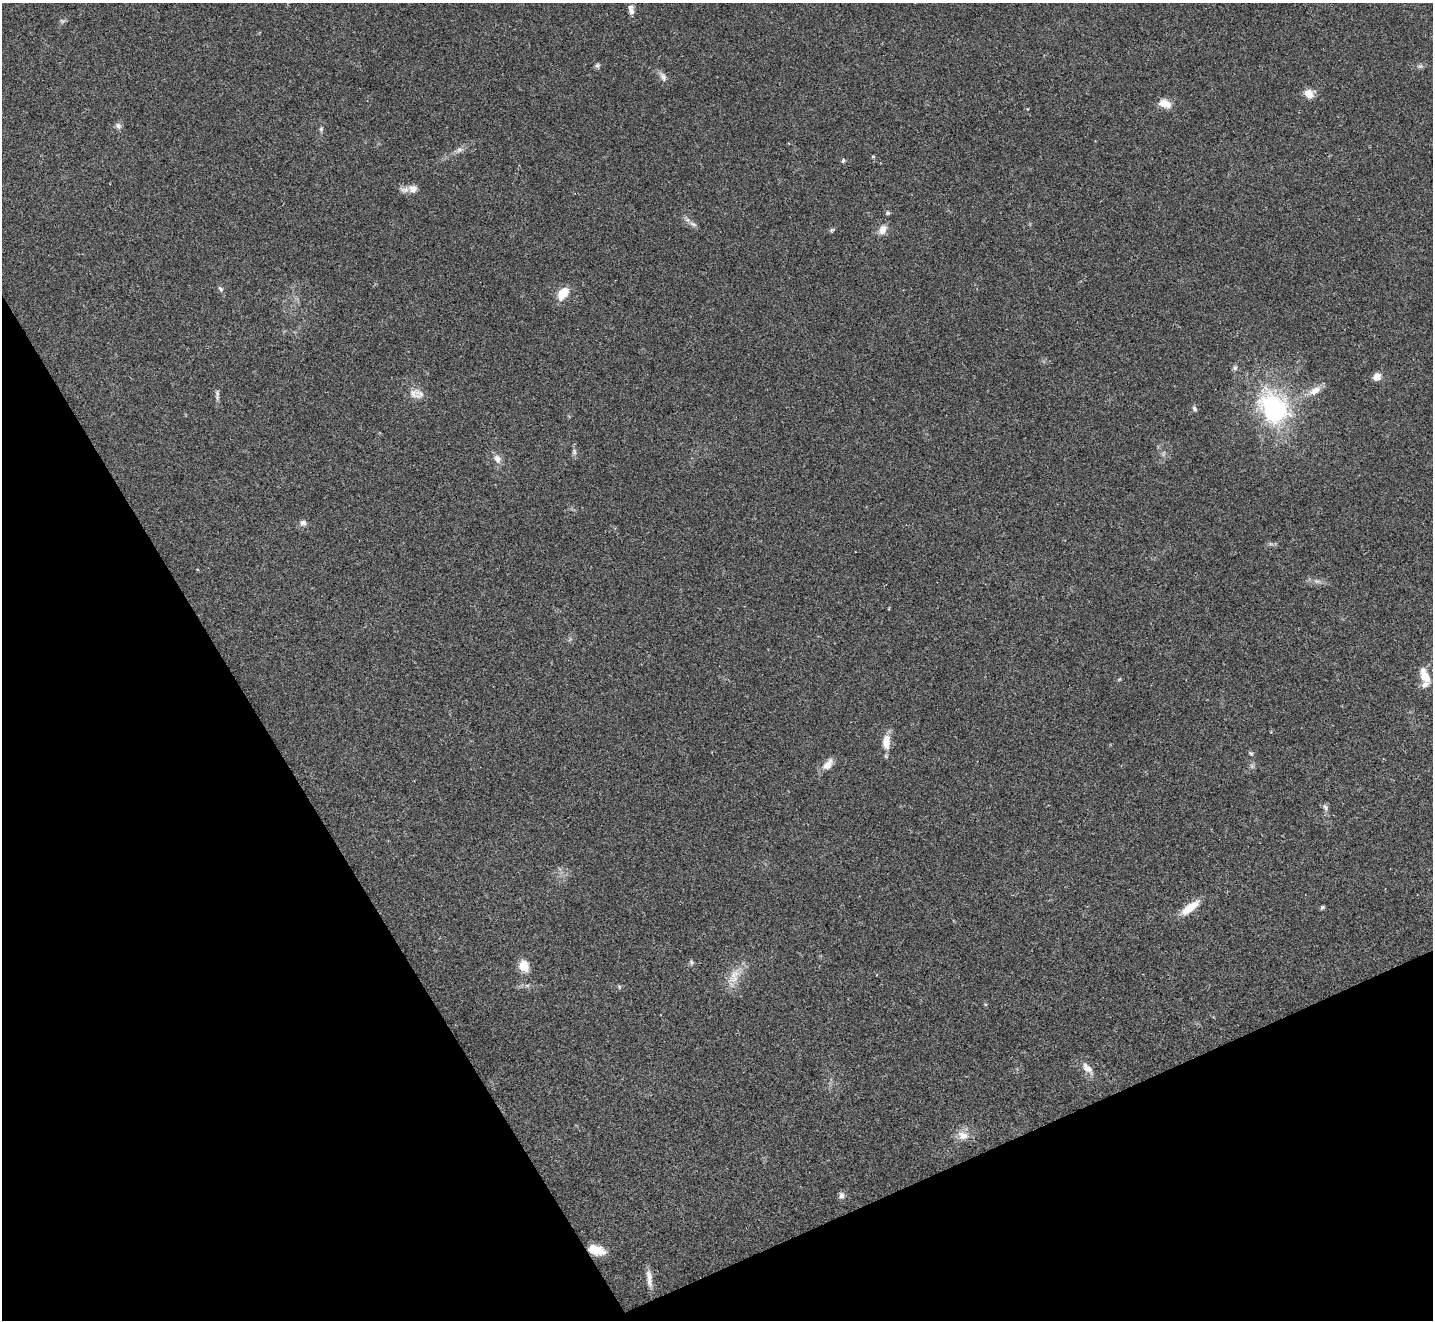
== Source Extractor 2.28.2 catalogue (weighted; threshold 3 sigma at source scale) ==
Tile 14 of 4 x 4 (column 2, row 4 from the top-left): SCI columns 1431-2861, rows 287-1604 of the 5722 x 5711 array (HDU 1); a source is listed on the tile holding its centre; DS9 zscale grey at full resolution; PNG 1435 x 1322 px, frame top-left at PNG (2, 3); no overlay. Shown black and unused: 25% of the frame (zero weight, under 2 of 3 exposures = <1% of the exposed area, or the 3 px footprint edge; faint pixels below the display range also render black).
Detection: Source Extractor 2.28.2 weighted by HDU 2 'WHT'; one run over the whole footprint, this tile lists its part. Background 0.0674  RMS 0.0061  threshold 0.0276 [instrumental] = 3 sigma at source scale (4.5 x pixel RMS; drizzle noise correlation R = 1.50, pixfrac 1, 0.05/0.05 arcsec/px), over >= 5 px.
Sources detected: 46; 1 inside a brighter listed object's ellipse — not listed separately; the other 45 listed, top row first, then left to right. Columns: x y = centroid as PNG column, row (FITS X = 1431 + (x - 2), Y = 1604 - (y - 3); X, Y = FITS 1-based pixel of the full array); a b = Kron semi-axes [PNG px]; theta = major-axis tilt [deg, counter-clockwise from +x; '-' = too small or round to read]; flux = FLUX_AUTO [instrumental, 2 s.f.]
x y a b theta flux
631 10 13 6 -78 2.9
597 65 7 6 - 1.2
1420 66 6 5 - 1.2
663 77 14 7 -65 2.8
1309 94 12 9 -37 5.1
1165 104 15 9 -19 6.6
1027 109 4 2 - 0.45
118 126 9 7 -47 1.9
321 129 7 5 89 1.1
459 150 9 7 43 2.3
873 156 6 3 18 0.59
843 161 6 5 - 1.1
413 188 14 11 5 4.8
888 213 5 4 - 0.94
693 224 11 5 -26 2
832 230 7 5 44 0.94
883 230 12 9 59 4.9
220 289 9 5 -47 1.3
563 293 18 11 54 8.4
1235 368 7 6 - 1.4
1377 377 6 5 - 8
1315 391 19 10 31 6.5
414 394 19 10 -32 5.7
217 395 17 4 -89 1.9
1273 408 46 35 -52 76
1194 409 8 5 -53 1.3
574 452 9 6 83 1.7
497 459 14 9 -68 3.7
303 523 8 8 - 2.3
1425 676 19 9 -66 9.7
886 742 19 9 89 8.1
1251 753 6 5 - 0.99
828 764 19 9 50 4.9
1326 808 9 6 -65 1.9
1190 907 27 9 37 10
1322 907 6 5 - 0.98
691 962 8 4 -89 1.1
524 966 13 10 -61 8.9
734 976 25 13 66 10
619 987 6 4 73 0.75
1087 1068 18 9 -47 5.5
963 1135 16 12 -13 6.5
841 1195 9 7 -90 2.1
596 1250 18 9 -16 10
649 1278 23 6 -83 4.7
Overlapping masked pixels (flux is a lower limit): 1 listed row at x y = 596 1250